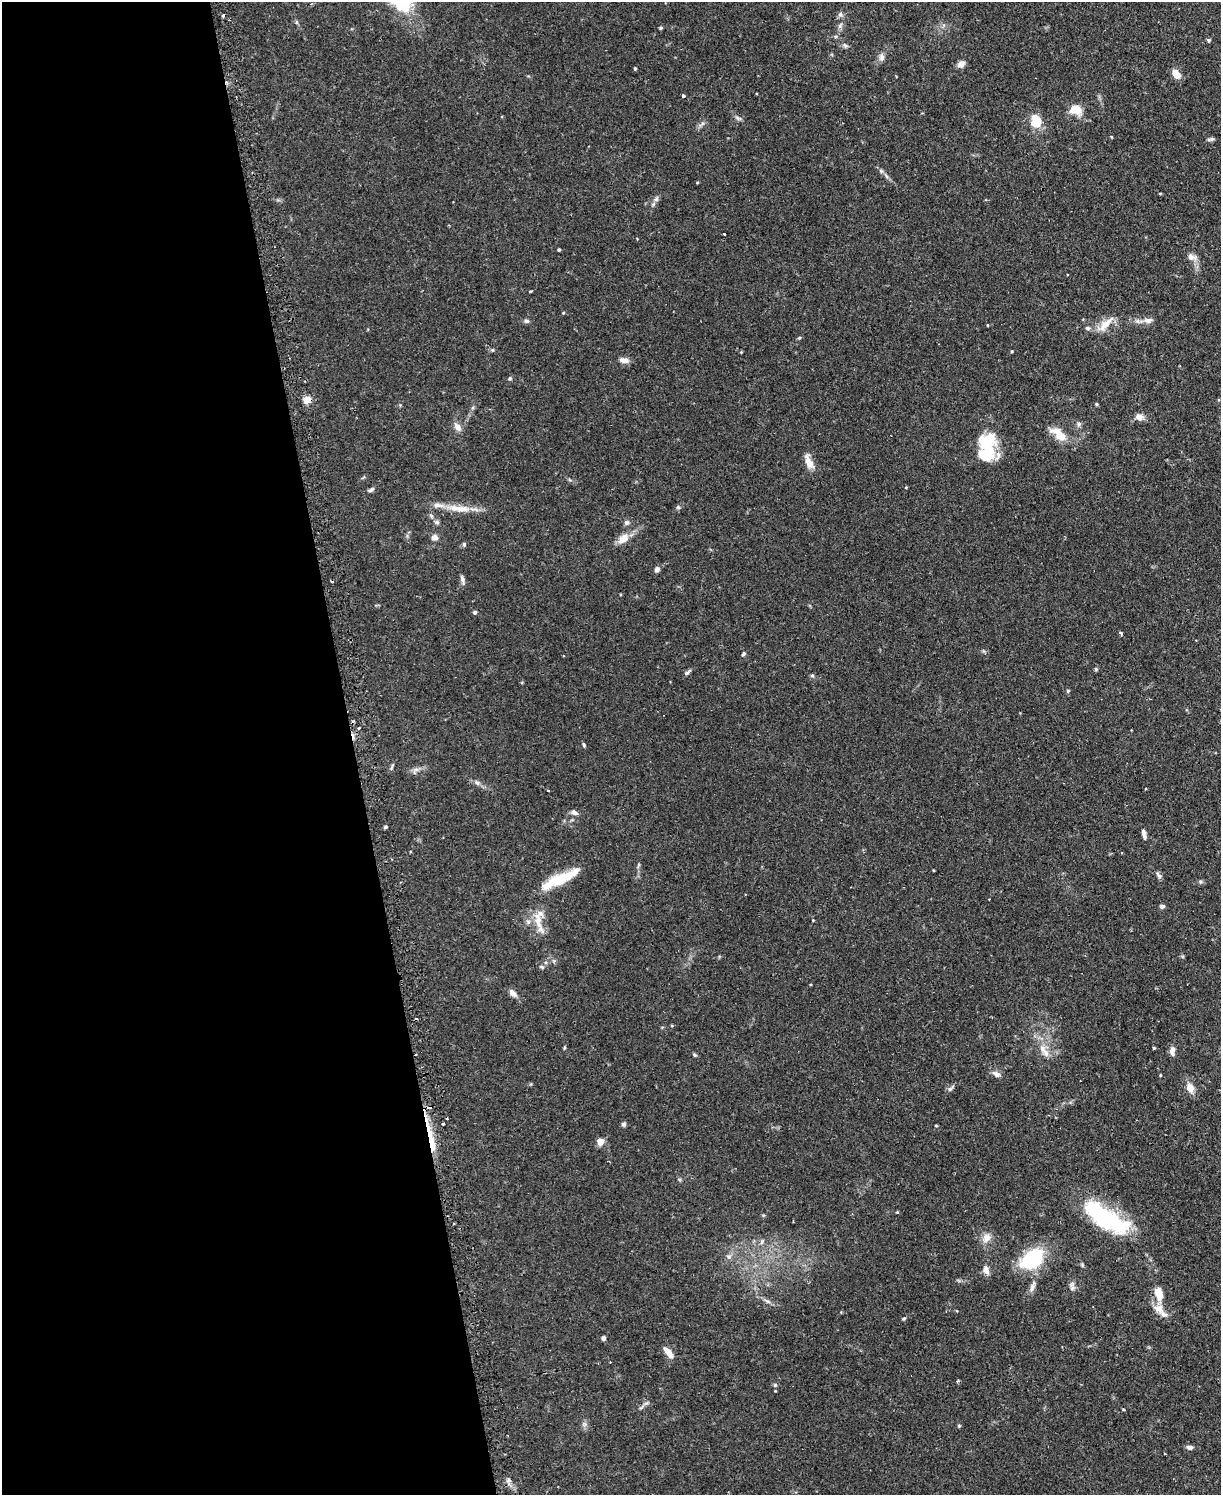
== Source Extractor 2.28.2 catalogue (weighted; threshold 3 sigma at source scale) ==
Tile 5 of 4 x 3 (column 1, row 2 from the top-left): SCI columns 32-1250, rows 1652-3144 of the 4939 x 4911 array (HDU 1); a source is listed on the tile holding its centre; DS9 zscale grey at full resolution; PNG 1223 x 1497 px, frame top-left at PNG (2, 2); no overlay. Shown black and unused: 29% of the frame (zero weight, under 2 of 3 exposures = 4% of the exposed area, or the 3 px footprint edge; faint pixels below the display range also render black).
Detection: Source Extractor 2.28.2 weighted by HDU 2 'WHT'; one run over the whole footprint, this tile lists its part. Background 0.0811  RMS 0.0052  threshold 0.0233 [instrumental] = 3 sigma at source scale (4.5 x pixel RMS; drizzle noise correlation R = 1.50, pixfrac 1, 0.05/0.05 arcsec/px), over >= 5 px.
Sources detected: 121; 2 inside a brighter object's white glare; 6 cosmic-ray / hot-pixel residue — not listed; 5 inside a brighter listed object's ellipse — not listed separately; the other 108 listed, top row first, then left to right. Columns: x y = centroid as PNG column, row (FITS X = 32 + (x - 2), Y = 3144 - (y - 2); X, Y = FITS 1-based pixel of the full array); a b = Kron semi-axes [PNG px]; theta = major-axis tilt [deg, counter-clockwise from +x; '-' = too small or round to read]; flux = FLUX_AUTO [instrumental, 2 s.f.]
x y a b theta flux
840 14 7 6 - 1.3
223 15 3 3 - 1.3
661 28 5 4 - 0.56
1209 40 5 4 - 0.8
845 45 8 5 -63 1
882 57 11 7 -88 2.1
961 64 11 7 30 2.1
635 69 4 3 - 0.63
1176 74 10 7 -51 5.3
683 96 3 3 - 1.3
1075 109 9 8 - 11
738 118 9 4 -36 1.1
1036 121 13 10 -85 12
1111 137 4 3 - 0.47
1211 139 10 4 14 1
1160 193 4 3 - 0.43
656 199 7 6 - 1.3
724 234 3 3 - 0.6
559 250 3 3 - 0.65
1191 257 13 7 -14 2.6
530 291 3 3 - 0.69
563 313 5 3 - 0.4
1148 320 13 7 7 2.6
526 321 7 5 -3 1
987 325 3 2 - 0.36
1105 325 28 8 44 6.3
1087 328 6 5 - 1.1
1012 351 4 3 - 0.46
624 360 10 6 -13 3.2
510 378 5 4 - 0.65
307 399 5 5 - 12
1096 404 4 3 - 0.67
1139 417 9 7 -13 3.3
1079 424 7 5 49 1.1
457 427 12 7 -51 2.8
1058 434 25 11 -40 7.7
987 445 28 20 90 22
809 462 19 8 -68 4.6
906 487 4 3 - 0.37
371 490 8 4 37 1.1
678 507 5 5 - 0.81
454 508 17 9 -8 5.6
437 522 7 5 -7 1
627 522 7 6 - 1.3
434 537 7 6 - 2.5
623 539 15 10 40 5.1
464 544 5 4 - 0.86
657 569 6 5 - 1.9
462 579 11 5 -75 1.5
475 612 4 4 - 1.1
1121 633 4 3 - 1.2
743 654 6 5 - 0.79
1096 669 4 4 - 0.75
686 673 7 5 17 1.1
812 676 6 4 -1 0.66
1068 691 5 4 - 0.81
359 728 4 3 - 0.55
584 745 6 3 -71 0.7
392 767 9 3 69 0.77
416 769 7 4 0 1.4
477 782 7 4 -44 1.1
1146 789 3 2 - 0.43
548 791 3 2 - 0.46
574 812 9 6 -22 1.5
385 827 4 3 - 0.75
1144 834 11 4 -77 2
933 870 3 2 - 0.36
1158 875 10 5 -53 1.3
558 880 35 11 24 17
1162 906 6 5 - 1.2
813 920 4 3 - 0.42
538 921 25 9 -78 7.4
542 967 6 4 -44 0.68
512 993 12 6 -46 2.5
564 1048 5 3 - 0.53
1042 1048 11 9 -65 3.7
1154 1048 3 3 - 0.56
1172 1051 10 5 -86 3.1
415 1055 3 2 - 0.8
694 1055 6 4 -45 0.65
996 1074 9 6 -25 2.4
1190 1088 10 8 -71 4.5
950 1089 9 5 43 1.2
443 1124 4 2 - 0.57
623 1124 6 6 - 1
936 1125 5 3 - 0.44
600 1141 4 4 - 10
432 1143 37 6 -80 10
679 1179 6 4 -19 0.62
897 1212 4 3 - 0.6
1105 1217 58 20 -32 48
986 1238 14 10 58 4
729 1257 7 6 - 1.4
1032 1259 31 19 36 28
986 1270 11 7 -71 2.7
1032 1286 20 5 71 2.8
1072 1288 7 6 - 1.4
1158 1293 13 8 -75 8.3
1159 1309 16 11 -37 5.1
904 1318 5 3 - 0.57
603 1338 5 5 - 1.1
668 1353 14 6 -51 4.4
958 1381 3 2 - 0.94
775 1385 6 5 - 0.75
1123 1410 3 3 - 1.4
959 1425 4 4 - 0.69
1190 1447 8 5 -5 1.6
1165 1454 3 2 - 0.43
Overlapping masked pixels (flux is a lower limit): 2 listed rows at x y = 415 1055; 432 1143